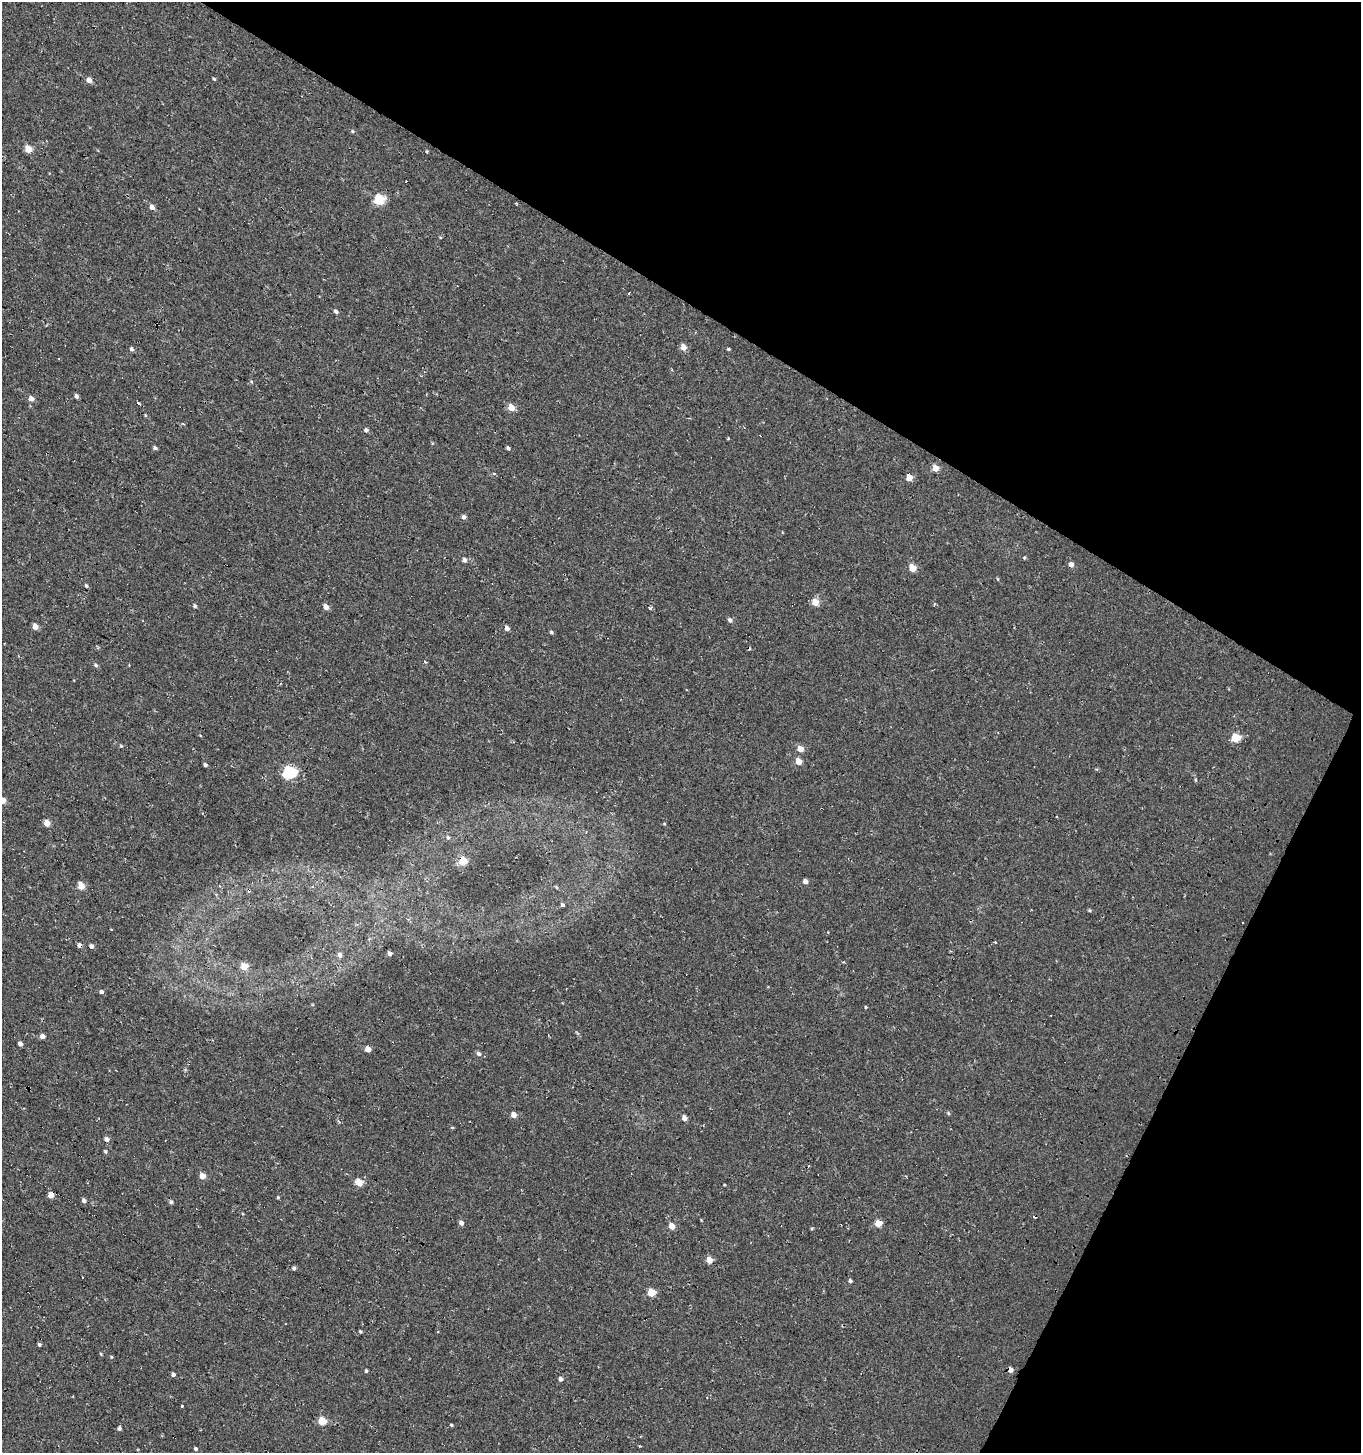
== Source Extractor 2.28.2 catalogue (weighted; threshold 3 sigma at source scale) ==
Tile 8 of 4 x 4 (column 4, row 2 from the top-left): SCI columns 4327-5685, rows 2907-4357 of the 5950 x 5842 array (HDU 1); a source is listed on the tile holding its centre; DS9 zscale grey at full resolution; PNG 1363 x 1455 px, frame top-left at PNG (2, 2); no overlay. Shown black and unused: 28% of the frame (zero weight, under 2 of 3 exposures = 3% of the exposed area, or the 3 px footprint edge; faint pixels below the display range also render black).
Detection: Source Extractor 2.28.2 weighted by HDU 2 'WHT'; one run over the whole footprint, this tile lists its part. Background 0.00441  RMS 0.005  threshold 0.0225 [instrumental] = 3 sigma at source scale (4.5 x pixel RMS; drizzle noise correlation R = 1.50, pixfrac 1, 0.0396/0.0396 arcsec/px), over >= 5 px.
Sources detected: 110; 9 cosmic-ray / hot-pixel residue — not listed; the other 101 listed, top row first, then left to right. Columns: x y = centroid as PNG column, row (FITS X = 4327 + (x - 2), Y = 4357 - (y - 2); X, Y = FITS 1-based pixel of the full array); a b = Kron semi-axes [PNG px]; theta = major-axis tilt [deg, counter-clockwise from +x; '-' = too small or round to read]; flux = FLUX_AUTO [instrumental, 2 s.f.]
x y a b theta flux
214 79 4 4 - 0.64
89 80 5 4 - 3.6
352 131 5 4 - 0.63
28 149 5 4 - 9.2
427 151 4 3 - 0.45
379 200 5 5 - 29
516 203 4 3 - 0.43
152 207 5 4 - 3.4
629 293 3 3 - 1.3
336 311 5 4 - 1.3
683 347 6 5 - 4.3
131 349 5 4 - 1.2
728 349 4 3 - 0.6
59 359 3 2 - 0.46
251 382 5 3 - 0.51
76 396 5 4 - 1.4
31 398 5 5 - 2.9
138 403 4 3 - 3.6
511 407 5 4 - 8
366 430 5 4 - 1.3
155 448 5 4 - 1
508 448 4 3 - 1.1
935 468 5 4 - 6.1
909 477 5 4 - 7
464 517 4 4 - 1.8
1024 558 5 4 - 0.54
464 560 5 4 - 1.9
1071 564 5 5 - 2.5
912 568 5 4 - 8.6
86 586 4 3 - 0.79
815 602 5 5 - 7.3
195 606 5 4 - 0.76
326 607 5 4 - 3.9
730 620 6 5 - 1.5
35 627 5 4 - 4.3
507 628 4 4 - 2.3
551 632 5 4 - 0.81
96 665 6 4 -36 0.9
200 735 4 2 - 0.35
1235 738 5 5 - 15
121 746 4 4 - 0.55
800 749 5 5 - 5.6
798 761 5 4 - 6.6
205 765 4 3 - 1.1
289 772 6 6 - 67
2 800 4 4 - 6.4
47 823 4 4 - 6.9
664 823 4 3 - 0.49
448 837 5 4 - 0.85
463 861 5 5 - 15
805 881 5 4 - 2.1
81 886 5 4 - 10
556 887 5 4 - 0.58
249 890 3 3 - 1.7
563 905 3 3 - 9.8
1089 910 5 4 - 0.52
995 942 3 3 - 0.77
80 945 5 4 - 2
91 946 5 4 - 1.5
390 953 4 3 - 1.5
340 955 6 5 - 1.8
244 966 5 4 - 10
101 992 5 4 - 1.1
866 1007 4 3 - 0.49
43 1036 5 4 - 2.6
20 1044 4 4 - 1.9
368 1049 5 4 - 4.1
479 1054 5 5 - 1.5
948 1113 5 4 - 0.62
514 1115 4 4 - 4.5
684 1118 5 4 - 2.9
107 1139 5 5 - 1.7
105 1151 5 4 - 0.71
202 1176 5 4 - 5.2
359 1182 5 5 - 10
724 1185 3 2 - 0.39
51 1195 4 4 - 5
278 1197 4 3 - 0.46
84 1200 5 4 - 1.5
171 1202 5 4 - 1
461 1223 5 4 - 2.1
878 1223 5 4 - 8.6
671 1226 5 4 - 6.2
812 1228 4 3 - 0.49
709 1260 5 4 - 6.5
294 1268 4 4 - 0.94
850 1281 4 4 - 0.95
651 1292 5 5 - 11
360 1331 4 4 - 0.64
39 1344 4 4 - 0.82
101 1354 4 3 - 0.44
111 1357 4 4 - 0.53
1010 1370 5 4 - 3.1
366 1371 4 3 - 0.74
173 1374 4 4 - 1.4
560 1379 4 4 - 2
182 1406 3 3 - 1.6
322 1421 5 5 - 14
451 1425 4 3 - 0.6
119 1428 5 4 - 1.1
195 1449 5 4 - 0.8
Overlapping masked pixels (flux is a lower limit): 4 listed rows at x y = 463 861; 249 890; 80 945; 1010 1370
Isophote crosses this tile's border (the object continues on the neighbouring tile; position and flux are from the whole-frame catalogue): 1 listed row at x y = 2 800